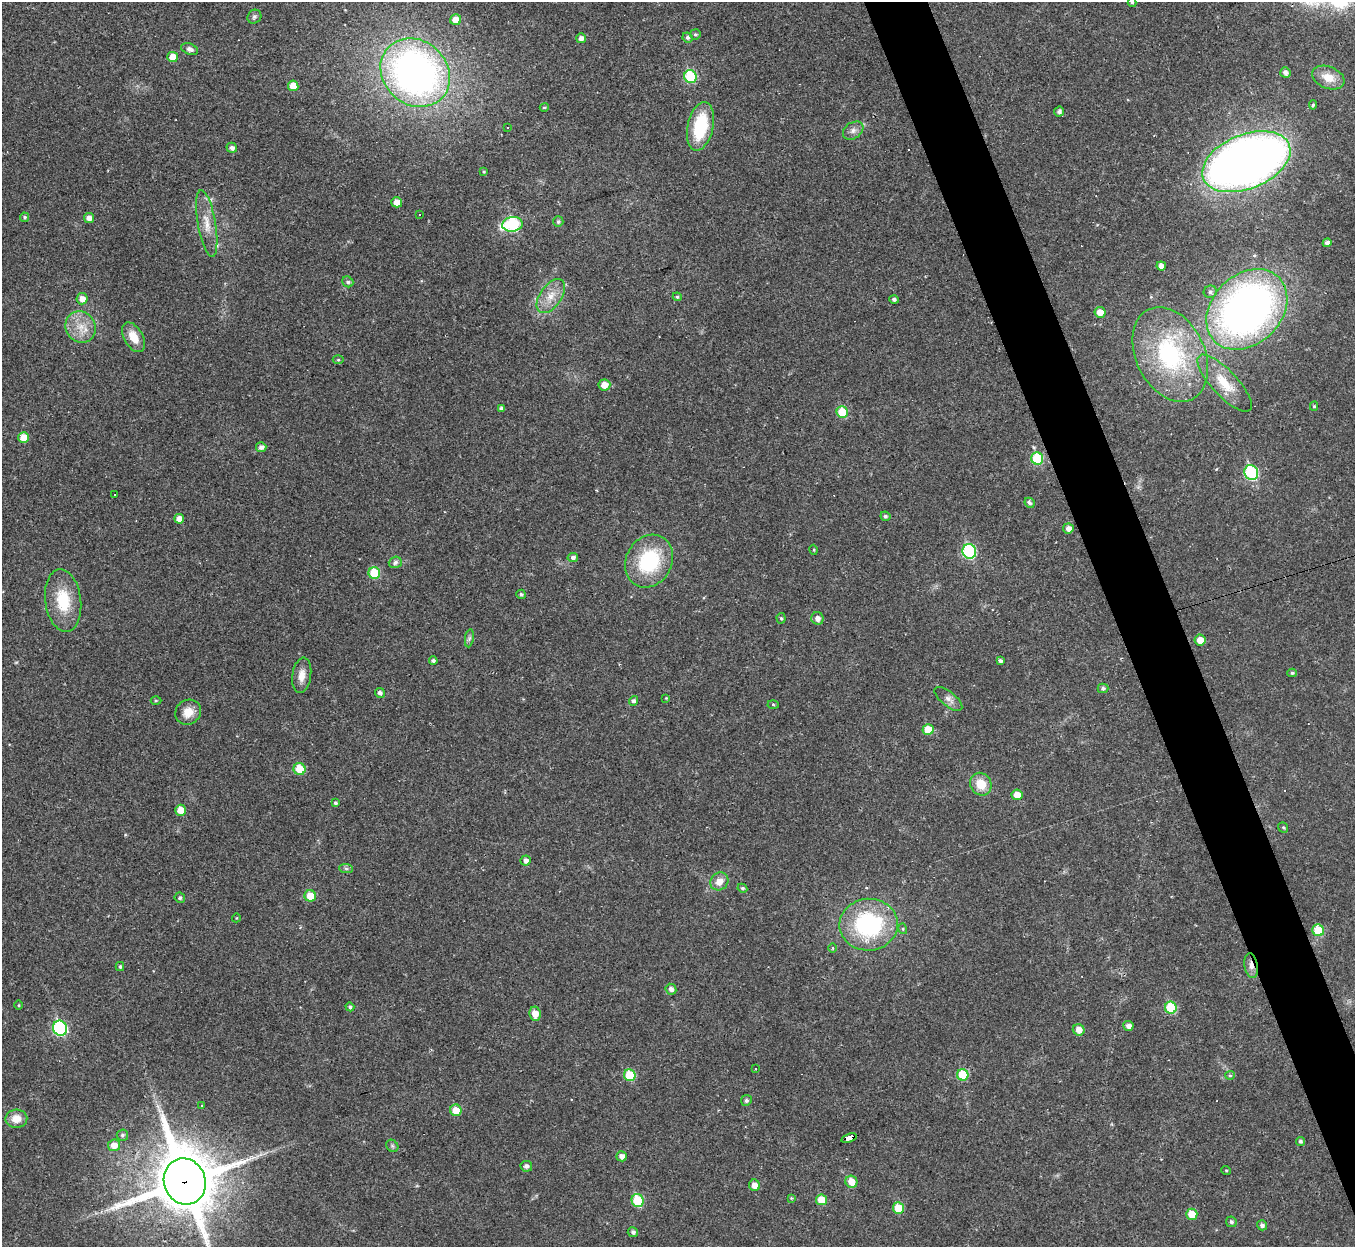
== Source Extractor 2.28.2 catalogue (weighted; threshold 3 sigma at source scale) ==
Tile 6 of 4 x 4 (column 2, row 2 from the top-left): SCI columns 1354-2706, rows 2634-3878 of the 5413 x 5393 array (HDU 1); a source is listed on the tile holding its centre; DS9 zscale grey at full resolution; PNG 1357 x 1249 px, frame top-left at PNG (2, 2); each listed source drawn as its Kron ellipse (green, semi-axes under 4 px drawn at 4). Shown black and unused: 4% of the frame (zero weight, under 2 of 3 exposures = <1% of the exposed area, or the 3 px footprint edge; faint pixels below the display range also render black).
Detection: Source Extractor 2.28.2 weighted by HDU 2 'WHT'; one run over the whole footprint, this tile lists its part. Background 0.0387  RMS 0.0048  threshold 0.0214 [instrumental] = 3 sigma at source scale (4.5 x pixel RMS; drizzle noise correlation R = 1.50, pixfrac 1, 0.05/0.05 arcsec/px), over >= 5 px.
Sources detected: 142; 1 too faint to see at this stretch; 4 cosmic-ray / hot-pixel residue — neither listed nor drawn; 1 inside a brighter listed object's ellipse — not listed separately; the other 136 listed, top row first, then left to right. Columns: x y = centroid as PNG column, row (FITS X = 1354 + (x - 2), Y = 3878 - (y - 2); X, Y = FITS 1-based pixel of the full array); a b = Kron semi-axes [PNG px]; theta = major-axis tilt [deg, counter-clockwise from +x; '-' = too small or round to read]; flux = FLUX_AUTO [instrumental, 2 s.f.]
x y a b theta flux
1132 2 5 4 - 0.71
254 17 7 6 - 1.2
456 20 5 5 - 5.2
695 34 5 5 - 0.74
688 37 5 5 - 1.2
581 38 5 4 - 2
190 49 9 5 -22 1.9
173 57 5 5 - 5.7
1285 72 5 5 - 2.1
415 73 37 32 -43 210
690 77 6 6 - 28
1328 77 17 11 -22 7.2
293 86 5 5 - 6.2
1313 105 4 4 - 0.75
544 107 4 4 - 0.7
1059 112 5 5 - 1.4
700 126 25 13 78 27
508 127 3 3 - 1.7
853 131 11 8 32 2.5
232 148 5 5 - 1.7
1246 162 46 27 22 410
484 172 4 3 - 0.58
397 202 5 5 - 3.9
420 215 3 2 - 0.34
25 217 4 4 - 0.84
89 218 5 5 - 2.9
558 222 5 5 - 1
207 223 34 9 -80 7.9
512 224 10 7 10 42
1327 243 4 4 - 1.4
1161 266 5 4 - 2.5
348 282 6 5 - 1.2
1210 292 7 6 - 1.2
551 296 19 10 55 6.7
677 297 4 4 - 0.66
82 299 5 5 - 3.5
894 299 4 4 - 1.2
1247 309 45 34 45 250
1100 312 5 5 - 4.7
81 327 16 14 -57 8.3
133 337 16 9 -59 7.1
1170 354 50 34 -64 64
338 360 5 3 - 0.53
1225 383 37 13 -47 12
604 385 6 5 - 5
1314 406 5 4 - 0.68
501 408 4 4 - 1.7
842 412 6 5 - 14
24 438 5 5 - 7.7
261 447 5 5 - 2.1
1037 459 6 6 - 24
1251 472 7 6 - 46
114 494 3 3 - 6.8
1029 503 5 4 - 1.1
885 516 5 5 - 1.1
179 519 5 5 - 4.5
1068 528 5 5 - 2.8
814 550 5 3 - 0.43
969 551 7 6 - 54
573 557 5 4 - 1.3
649 561 27 23 60 35
395 562 6 5 - 1.5
374 573 6 5 - 17
521 594 5 4 - 0.88
63 601 31 18 -82 19
781 618 5 4 - 0.69
817 618 6 6 - 2.8
469 638 9 4 81 1.2
1200 640 5 5 - 4.7
433 661 4 4 - 1.1
1000 661 4 3 - 0.97
1292 673 4 4 - 0.71
302 675 18 9 81 4.6
1103 688 5 5 - 1.1
380 693 5 5 - 1.5
666 698 3 3 - 0.36
948 699 17 7 -38 2.9
156 701 5 3 - 0.49
634 701 5 4 - 1.3
773 704 5 3 - 0.49
188 712 13 12 - 6
928 730 5 5 - 9.5
300 769 6 5 - 11
981 784 12 10 -57 8.8
1017 795 5 5 - 4.9
335 803 4 3 - 0.99
181 810 5 5 - 6.1
1283 827 6 4 -52 0.68
526 861 5 5 - 1.9
346 868 7 4 -2 0.88
719 881 9 8 - 4.7
742 888 5 4 - 0.86
310 896 6 5 - 7.2
180 898 5 5 - 0.98
236 918 4 3 - 0.35
869 925 29 26 2 57
903 929 5 3 - 0.51
1318 930 6 5 - 16
832 948 5 3 - 0.43
1251 966 12 6 -80 2.9
120 967 4 3 - 0.81
671 989 5 5 - 1.8
19 1005 5 3 - 0.5
350 1007 4 4 - 0.96
1171 1008 6 6 - 23
535 1014 7 5 -82 5.7
1128 1026 5 4 - 2.4
60 1028 8 7 - 59
1079 1030 6 5 - 4.1
756 1069 3 2 - 0.58
630 1075 6 5 - 18
963 1075 6 5 - 16
1230 1075 5 4 - 0.71
746 1100 5 5 - 1.1
201 1105 3 2 - 0.3
456 1110 6 5 - 6.9
16 1119 11 9 3 5.8
122 1135 6 5 - 1
849 1138 8 4 17 110
1300 1141 4 4 - 1.1
114 1145 6 6 - 4.9
392 1146 7 5 -46 0.95
622 1156 5 5 - 2.3
526 1166 6 5 - 1.7
1226 1170 5 3 - 0.41
185 1181 23 21 -71 3400
851 1182 6 6 - 6.4
754 1185 6 5 - 3.5
791 1198 4 4 - 0.46
822 1200 5 5 - 8.4
638 1201 7 6 - 20
898 1208 6 5 - 11
1192 1214 5 5 - 8.7
1231 1222 5 5 - 1.1
1262 1225 5 5 - 1.6
633 1232 5 5 - 1.3
Overlapping masked pixels (flux is a lower limit): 4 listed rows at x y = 1246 162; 1251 966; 849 1138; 185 1181
Isophote crosses this tile's border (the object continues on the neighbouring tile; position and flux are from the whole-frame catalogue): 2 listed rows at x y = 1132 2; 185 1181